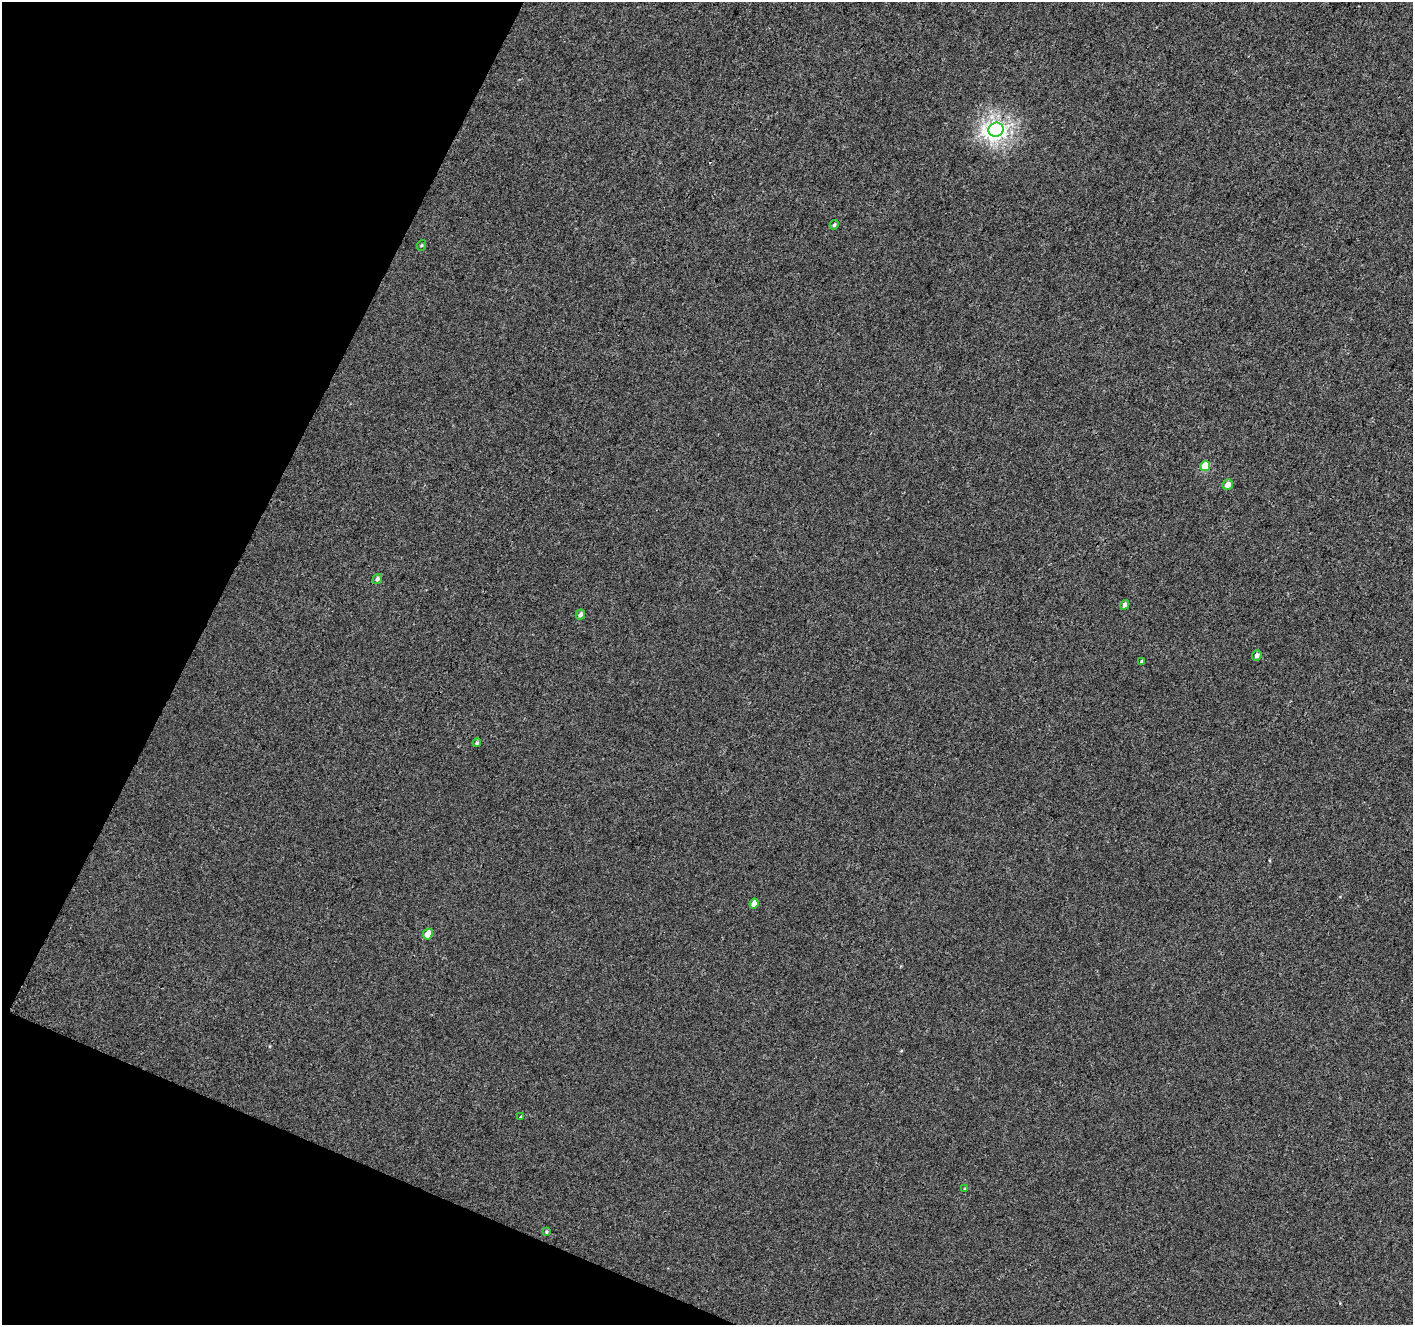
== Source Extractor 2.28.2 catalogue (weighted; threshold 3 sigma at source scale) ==
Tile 9 of 4 x 4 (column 1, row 3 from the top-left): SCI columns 3-1413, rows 1532-2854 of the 5656 x 5772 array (HDU 1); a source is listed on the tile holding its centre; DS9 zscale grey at full resolution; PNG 1415 x 1327 px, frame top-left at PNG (2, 2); each listed source drawn as its Kron ellipse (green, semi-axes under 4 px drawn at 4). Shown black and unused: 21% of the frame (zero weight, under 3 of 4 exposures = <1% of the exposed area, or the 3 px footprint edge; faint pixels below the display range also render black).
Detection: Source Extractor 2.28.2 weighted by HDU 2 'WHT'; one run over the whole footprint, this tile lists its part. Background -1.68e-04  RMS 0.0032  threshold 0.0146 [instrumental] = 3 sigma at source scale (4.5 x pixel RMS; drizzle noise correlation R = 1.50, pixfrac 1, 0.0396/0.0396 arcsec/px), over >= 5 px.
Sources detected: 17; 1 cosmic-ray / hot-pixel residue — neither listed nor drawn; the other 16 listed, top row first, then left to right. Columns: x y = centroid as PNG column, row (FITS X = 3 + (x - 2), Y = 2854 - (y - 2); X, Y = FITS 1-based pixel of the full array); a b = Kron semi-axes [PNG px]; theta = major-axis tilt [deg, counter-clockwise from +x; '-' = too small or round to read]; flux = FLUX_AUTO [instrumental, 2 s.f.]
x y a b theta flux
996 130 8 7 - 120
834 225 5 4 - 0.52
422 245 5 3 - 0.32
1205 466 5 4 - 7.3
1228 485 5 5 - 2.2
377 579 5 4 - 0.96
1125 605 5 4 - 1.3
580 615 5 4 - 0.99
1257 655 5 4 - 1.3
1141 661 4 3 - 0.33
477 743 4 3 - 0.49
754 904 5 4 - 2.6
428 934 5 4 - 2.8
520 1117 3 3 - 0.79
965 1189 4 4 - 0.32
546 1232 4 3 - 0.34